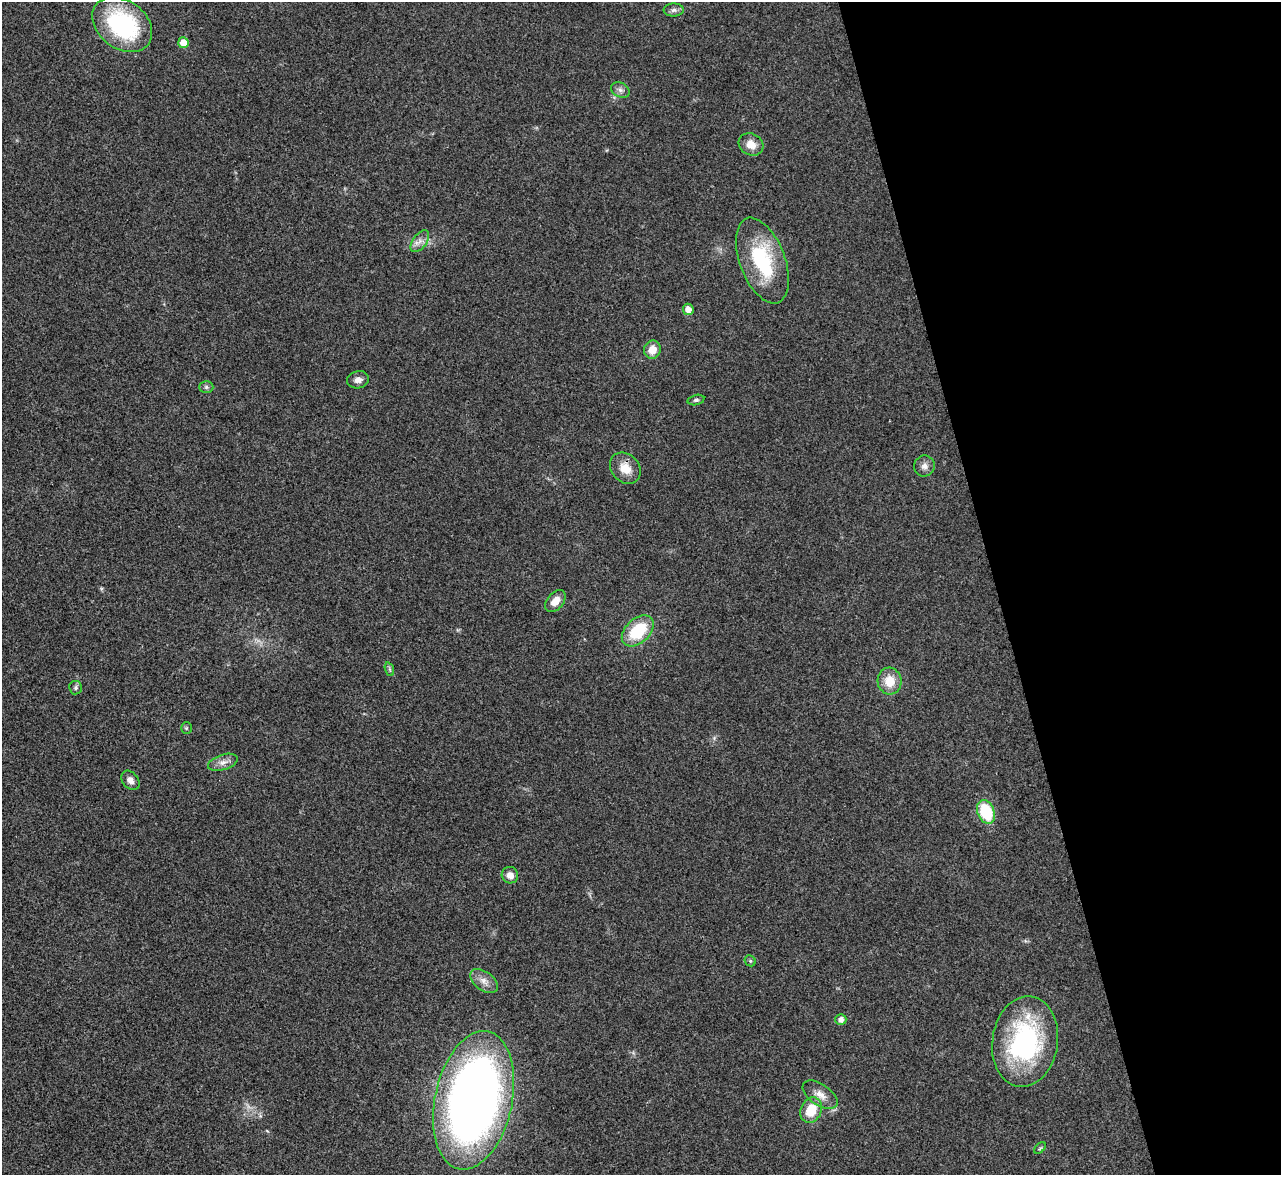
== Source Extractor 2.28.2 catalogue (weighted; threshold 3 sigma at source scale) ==
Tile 12 of 4 x 4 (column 4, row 3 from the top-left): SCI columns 3840-5118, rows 1437-2609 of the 5119 x 5100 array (HDU 1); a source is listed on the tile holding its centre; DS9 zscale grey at full resolution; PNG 1283 x 1177 px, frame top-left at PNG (2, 2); each listed source drawn as its Kron ellipse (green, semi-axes under 4 px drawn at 4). Shown black and unused: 22% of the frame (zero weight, under 3 of 4 exposures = <1% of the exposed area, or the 3 px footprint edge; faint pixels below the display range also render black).
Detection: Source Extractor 2.28.2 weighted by HDU 2 'WHT'; one run over the whole footprint, this tile lists its part. Background 0.0221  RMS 0.0044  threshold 0.0197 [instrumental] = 3 sigma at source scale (4.5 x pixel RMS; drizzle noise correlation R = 1.50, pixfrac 1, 0.05/0.05 arcsec/px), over >= 5 px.
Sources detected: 32; all 32 listed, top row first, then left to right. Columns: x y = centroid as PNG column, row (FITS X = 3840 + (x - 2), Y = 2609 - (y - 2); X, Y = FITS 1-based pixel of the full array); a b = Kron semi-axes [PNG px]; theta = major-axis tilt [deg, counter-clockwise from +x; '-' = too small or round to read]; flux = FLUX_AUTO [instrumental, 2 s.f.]
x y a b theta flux
674 10 10 6 2 1.5
122 25 33 24 -37 57
183 43 5 5 - 4.9
620 90 10 7 -28 1.8
751 144 13 10 -28 4.8
420 241 12 7 54 2.6
762 261 45 22 -69 34
688 309 6 5 - 3.2
652 350 9 8 - 5
358 380 11 8 11 2.6
206 387 7 6 - 1
696 400 8 5 14 1
924 466 10 10 - 2.5
625 468 17 14 -47 7.2
555 601 13 8 49 4.4
638 631 19 12 43 21
389 669 7 4 -71 0.83
890 681 13 12 - 8.3
76 688 7 6 - 1
186 728 5 5 - 0.59
223 762 15 7 18 2.9
130 780 10 7 -49 2.6
986 812 12 8 -67 23
510 875 8 8 - 3
750 961 6 5 - 0.74
484 981 15 9 -36 3.5
841 1019 5 5 - 2.3
1025 1042 46 32 81 71
820 1095 20 10 -34 4.9
474 1100 70 38 78 380
811 1110 13 10 65 11
1040 1148 7 4 45 0.61